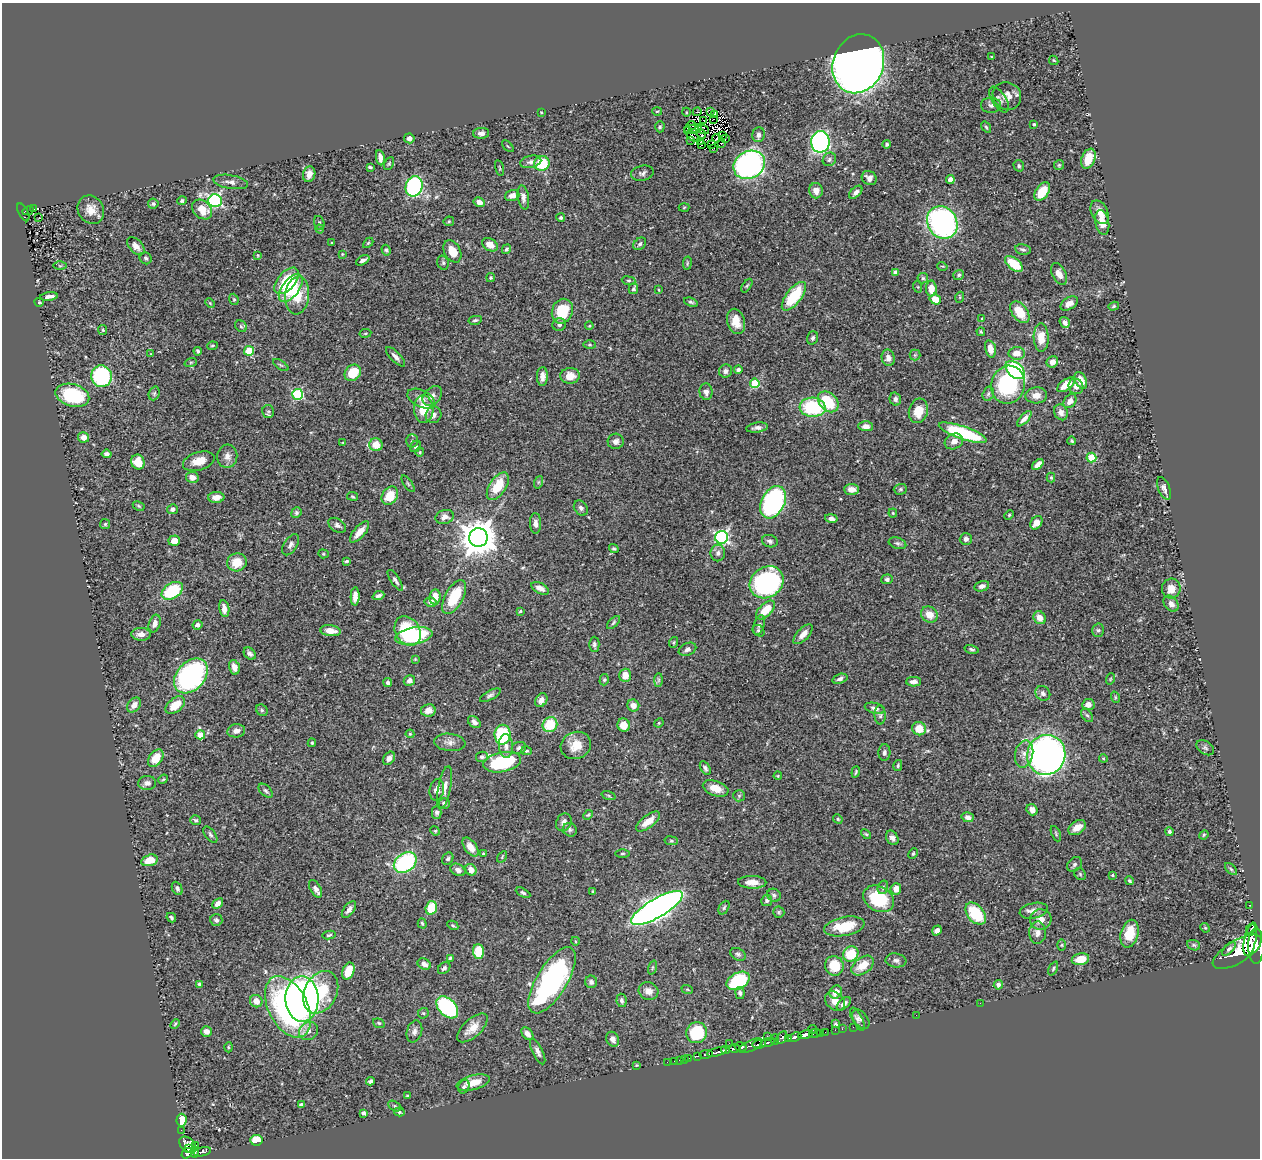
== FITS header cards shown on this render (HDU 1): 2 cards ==
NAXIS1  =                 1258
NAXIS2  =                 1156

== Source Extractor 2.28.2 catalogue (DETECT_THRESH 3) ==
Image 1258 x 1156 px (HDU 1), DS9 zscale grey, 1 PNG px = 1 image px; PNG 1262 x 1160 px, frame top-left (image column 1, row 1156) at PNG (2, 3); each listed source drawn as its Kron ellipse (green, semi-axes under 4 px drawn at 4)
Background 0.438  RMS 0.02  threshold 0.0602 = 3 sigma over >= 5 px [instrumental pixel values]
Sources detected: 496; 4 with non-positive FLUX_AUTO (blend fragments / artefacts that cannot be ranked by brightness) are neither listed nor drawn; the other 492 listed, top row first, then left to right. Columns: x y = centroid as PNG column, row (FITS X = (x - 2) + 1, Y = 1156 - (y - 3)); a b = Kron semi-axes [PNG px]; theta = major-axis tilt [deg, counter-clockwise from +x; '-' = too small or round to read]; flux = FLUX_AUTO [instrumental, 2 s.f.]
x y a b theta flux
992 57 3 2 - 0.91
1054 60 5 3 - 1.1
858 64 30 25 67 1800
1007 96 14 13 - 13
999 100 14 7 -57 6.3
991 105 10 7 -1 4.9
657 111 5 3 - 1.4
541 112 3 2 - 0.95
686 112 4 3 - 1.1
697 112 4 2 - 1.4
711 112 4 2 - 2.3
715 114 3 2 - 1.4
713 119 2 2 - 1.5
704 120 3 2 - 2
1034 124 4 3 - 1.3
692 125 5 2 - 0.3
660 127 5 4 - 2
698 127 3 2 - 2
986 127 6 3 -54 1.7
693 129 9 3 7 1.3
703 130 6 3 -20 1.9
687 131 4 2 - 1.6
481 133 8 5 2 5.2
702 135 4 3 - 0.25
723 135 2 2 - 2.1
758 135 7 6 - 6.4
693 136 7 4 -39 0.54
409 138 5 5 - 5.6
717 138 4 2 - 0.61
725 139 3 2 - 0.26
690 140 3 2 - 1.2
700 141 3 2 - 0.28
820 142 11 9 89 270
722 143 2 2 - 1.8
702 144 4 2 - 1.2
887 144 4 4 - 2.1
711 145 4 2 - 1.5
508 146 7 2 -45 1.2
713 148 3 2 - 1.1
380 158 8 4 -81 6.4
829 159 7 6 - 3.4
1088 159 10 6 67 22
531 162 11 6 13 4.9
542 163 8 7 - 61
389 164 7 4 63 1.8
749 165 16 13 30 390
1059 165 5 5 - 1.8
1019 166 6 5 - 2.5
370 167 4 2 - 2
499 168 8 3 -76 1.5
642 173 11 7 12 4.4
309 174 8 6 73 7.8
869 178 8 7 - 6.7
950 179 4 4 - 11
231 182 17 7 -10 6.8
414 186 10 8 77 200
816 191 7 7 - 8.4
856 192 8 4 44 4.7
1042 192 10 6 55 29
512 195 7 5 18 9.6
523 197 12 5 -80 5.9
182 201 4 4 - 2.7
215 201 6 6 - 250
479 202 6 4 -32 8
153 204 5 5 - 2.7
684 207 5 3 - 1.2
33 209 3 2 - 13
202 209 11 8 -46 21
91 210 15 13 -60 16
28 211 6 3 29 32
23 212 10 4 -63 58
1100 212 12 8 -63 13
39 218 3 2 - 1.5
561 218 4 4 - 2.5
449 221 5 5 - 1.7
942 222 17 14 -57 320
319 223 7 5 -73 2.3
1102 223 12 7 -80 18
320 229 4 4 - 1.5
332 243 3 3 - 1.2
368 243 6 3 44 1.5
640 244 7 5 45 3.3
490 245 8 6 -32 12
136 246 11 6 -48 8.2
506 249 5 4 - 2.5
1023 249 8 5 -9 3.2
386 250 5 4 - 2.3
452 251 12 8 -61 18
342 254 4 3 - 1.1
258 255 4 3 - 1.2
146 258 6 5 - 2.9
363 260 7 3 27 4.6
443 263 7 5 -74 2.7
687 263 7 3 82 1.5
1014 264 10 6 -38 40
60 266 6 4 0 1.8
942 266 5 3 - 1.3
895 273 4 4 - 7.4
1059 274 12 7 -62 9.7
959 275 5 4 - 2.5
491 278 4 4 - 1.5
923 278 5 5 - 2.2
287 281 16 8 49 60
629 281 7 4 -6 2.1
747 286 8 4 56 2.1
918 287 6 3 -71 1.4
291 288 16 8 52 48
633 289 5 4 - 2.7
931 289 8 5 90 15
659 290 4 3 - 1.1
297 295 19 12 84 33
794 296 17 7 52 62
49 297 9 3 8 5.4
960 297 5 3 - 1.1
234 299 6 4 -68 1.9
935 299 6 5 - 18
39 302 4 3 - 1.8
691 302 7 3 -19 2.3
210 303 5 4 - 1.5
1069 303 9 6 32 7.7
1114 306 5 4 - 1.9
562 311 12 10 68 43
1020 312 12 7 -52 30
982 319 3 3 - 1.3
475 320 7 4 12 2.5
736 321 13 9 -75 18
1065 322 6 4 -53 6.6
559 325 7 6 - 3.4
241 326 6 5 - 2.7
589 326 4 3 - 1.2
103 330 5 4 - 1.5
981 332 4 3 - 1.6
365 333 6 3 9 1.3
813 338 7 5 70 2.9
1041 338 14 7 -89 18
590 345 6 3 0 1.6
212 346 5 3 - 1.6
990 349 9 5 -76 12
198 351 4 4 - 2.3
249 351 5 4 - 56
151 353 4 2 - 0.82
1017 353 8 6 0 13
915 355 5 5 - 2.4
396 357 13 5 -45 6
888 358 8 6 -78 6.8
191 362 6 4 19 1.7
1052 362 6 5 - 9.6
281 365 9 3 -33 2
738 369 4 3 - 3
1015 370 11 7 -41 170
726 371 7 6 - 4.1
353 373 9 7 47 38
101 376 11 10 - 160
542 376 9 5 88 7.1
570 376 10 8 4 14
1081 380 9 5 -65 16
755 383 5 4 - 64
1008 385 19 17 74 120
1066 385 10 5 36 20
1076 386 8 7 - 5.8
706 392 8 6 -84 5
154 393 7 5 69 2.9
298 394 5 5 - 130
988 394 7 5 74 2.6
72 395 17 11 -15 90
1036 395 11 8 2 11
432 396 11 8 45 6.9
421 398 15 8 -26 8.3
895 399 6 5 - 4
1070 401 8 5 52 6.9
828 402 12 8 -45 50
813 407 13 9 -5 85
424 409 14 10 -86 29
268 411 6 6 - 2.8
918 411 12 9 75 22
1061 412 8 6 -66 6.1
434 415 8 7 - 5.6
1024 419 10 4 46 6.6
866 426 7 5 -1 5.9
757 428 11 5 8 5.3
963 433 25 6 -19 110
84 437 5 5 - 6.8
412 441 6 5 - 2.8
616 441 8 7 - 5.6
954 441 9 7 26 9.9
1072 441 4 3 - 2
343 443 4 3 - 1.1
376 445 6 6 - 21
416 446 6 5 - 2.5
420 452 4 4 - 1.4
107 454 5 4 - 5.4
227 456 12 10 85 8.2
1091 458 5 5 - 48
199 461 16 9 17 16
138 462 7 6 - 20
1038 464 7 4 41 8.2
192 477 6 5 - 7.1
1051 478 5 4 - 1.5
539 482 6 4 70 1.9
408 484 9 3 -56 2
498 486 16 8 57 37
1164 488 12 5 -68 5.4
851 489 7 5 -3 7.5
900 489 7 5 2 2.5
352 496 5 3 - 1.5
390 496 10 7 55 31
216 497 8 5 2 8.5
773 502 17 11 62 210
139 506 6 4 -28 1.9
581 508 8 6 -52 4.4
172 509 5 5 - 5
296 513 5 5 - 2.4
893 513 4 4 - 1.4
1009 515 5 4 - 1.5
445 517 9 7 19 8.2
831 518 6 4 -12 5.7
535 523 10 5 -89 6.2
1036 523 7 5 55 14
105 524 5 5 - 1.9
337 525 10 6 -34 4.8
360 532 13 5 49 16
478 537 9 9 - 3100
722 537 6 6 - 280
966 539 6 6 - 5.3
174 541 5 5 - 14
770 541 8 6 -17 4
897 543 9 5 -18 3.3
290 545 12 6 57 5.1
614 549 5 4 - 2.4
718 553 8 7 - 5
323 554 5 4 - 1.7
347 561 4 3 - 1.7
237 562 10 9 - 22
887 579 5 5 - 3.3
395 580 12 4 -57 3.7
767 582 18 15 36 230
982 586 7 5 14 4.4
540 588 9 5 -28 7.6
1171 589 10 9 - 12
172 591 12 7 32 73
355 596 9 4 88 9.5
378 596 6 4 21 3.2
435 597 7 5 82 15
454 597 18 9 62 51
431 602 6 5 - 4.9
1171 604 9 6 -50 6.6
224 609 8 5 -80 9.9
765 610 12 6 44 26
520 611 4 3 - 1.6
929 615 9 7 -35 16
1040 618 7 6 - 14
155 623 9 5 71 6.8
613 623 8 3 46 1.9
197 625 5 4 - 3.1
759 625 10 5 73 3.9
1098 630 7 6 - 3
330 631 10 5 -7 13
408 631 16 12 -58 65
759 631 6 5 - 2.3
141 634 10 6 -2 8.6
803 634 12 6 46 10
414 636 19 8 10 130
674 642 5 3 - 1.5
594 644 7 5 -89 3.7
687 649 9 6 24 4.4
972 649 7 4 -13 2.3
250 654 7 5 -43 4.2
415 659 4 4 - 1.2
234 667 7 5 -75 8.6
625 675 7 6 - 15
191 676 20 14 47 260
840 679 8 4 19 3.7
1110 679 6 3 71 1.2
409 680 6 5 - 4.5
604 680 6 4 75 2.1
658 680 7 4 90 2.4
388 682 4 4 - 4.1
914 682 7 5 1 6.4
1043 693 8 7 - 5.1
490 695 11 4 28 3.5
1115 697 6 3 -72 1.4
541 700 7 5 55 7.8
134 705 8 6 51 8.5
175 705 11 7 39 24
1088 705 6 5 - 8.2
633 706 6 6 - 8
875 708 10 5 -14 5.5
262 710 6 5 - 2.4
428 710 7 6 - 12
880 715 9 5 -88 3.4
1087 715 7 5 -52 2.5
474 722 7 5 -42 4.6
659 723 5 4 - 1.5
550 725 8 7 - 41
624 725 6 6 - 15
919 729 7 6 - 23
236 731 9 6 8 6.3
410 734 4 4 - 1.3
200 735 5 4 - 14
503 735 10 8 89 83
450 742 15 8 -6 8.2
312 743 4 3 - 1.8
576 745 15 13 23 22
506 746 12 7 -85 7.9
519 748 7 6 - 3.3
1205 748 10 6 -34 2.9
527 751 5 4 - 2
884 752 8 6 88 4.1
1024 754 14 9 77 10
1046 755 20 19 - 730
482 757 6 5 - 2.8
156 758 10 6 54 22
389 758 7 5 54 6.5
1103 758 4 3 - 1.3
502 762 19 10 11 110
898 765 5 4 - 1.8
705 768 7 4 -58 3
856 772 6 3 70 1.8
778 776 4 3 - 1.2
163 779 5 4 - 1.5
147 783 9 7 3 5.5
444 788 22 6 79 11
716 788 13 7 -19 17
437 790 11 7 78 9
266 791 8 5 -44 2.8
609 796 7 3 -19 1.7
739 796 6 5 - 2.3
444 803 5 5 - 4.4
1032 810 6 5 - 7.9
437 812 6 5 - 3.3
588 815 6 3 44 1.5
968 817 6 5 - 5.3
838 819 5 4 - 1.6
196 820 5 5 - 2.3
648 821 14 6 37 17
564 822 9 7 65 6.3
1077 828 9 6 33 11
570 830 7 6 - 3.1
435 831 5 4 - 1.6
1169 832 4 4 - 2.6
866 834 6 3 -44 1.5
1056 834 8 4 -65 2
210 835 9 5 -52 3
1204 835 5 4 - 1.5
892 838 8 5 -60 5.1
671 841 7 3 -7 1.9
470 847 11 6 -55 12
622 853 7 3 0 1.8
913 853 5 3 - 1.6
483 854 3 3 - 1.5
502 857 6 4 59 1.7
448 859 6 5 - 2.7
149 860 8 5 16 18
405 862 12 9 35 140
1075 864 8 6 45 3.5
1231 869 7 4 -45 2.6
458 870 8 6 -26 5.4
471 870 6 5 - 8.8
1080 874 6 5 - 2
1112 875 4 3 - 1.5
1129 881 4 3 - 1.9
752 882 14 6 -2 12
883 887 7 5 75 2.9
177 888 7 5 -63 3.3
316 889 10 5 -60 5.7
896 889 6 5 - 10
593 891 3 3 - 1.5
523 893 8 4 -29 2.6
774 895 7 6 - 3.4
879 899 16 12 -29 69
767 901 5 5 - 3.2
218 903 6 4 42 6.9
1250 905 3 2 - 6.4
431 908 7 5 75 39
657 908 29 9 31 1000
724 908 7 4 63 2.5
349 910 10 5 54 5.9
1034 911 14 7 12 9.7
779 912 5 5 - 2
976 914 13 8 -50 64
171 918 5 3 - 2.5
1041 919 11 10 - 13
216 920 6 6 - 3.9
422 923 5 4 - 1.9
453 925 6 4 -30 1.7
844 926 20 9 11 39
1205 928 5 4 - 1.4
1251 928 6 4 48 110
937 930 5 4 - 6.2
1037 933 11 8 87 8.2
1130 934 14 8 74 36
329 935 6 4 11 2.2
1250 940 16 6 78 1300
575 941 4 3 - 1.3
1062 945 5 3 - 1.3
1194 945 7 5 -22 2.3
1256 946 18 8 -90 1600
1229 949 9 4 47 3.6
478 951 7 5 -87 35
1237 952 27 11 31 2300
738 954 8 5 -28 3.2
851 954 8 7 - 48
450 958 4 3 - 2.1
1080 959 9 6 12 24
896 960 10 7 -7 4.7
424 964 7 5 -28 6.8
863 965 13 8 36 22
834 966 10 9 - 32
652 967 7 3 71 1.6
444 968 7 5 41 3.3
1053 968 7 4 64 2.1
348 971 9 6 68 24
552 980 38 15 59 280
738 981 12 8 29 100
591 982 6 6 - 4.4
200 984 4 3 - 3.2
998 985 5 4 - 4.2
687 989 6 3 -19 1.4
649 991 10 8 -25 11
321 992 22 16 62 67
836 992 7 6 - 13
740 993 6 4 -80 3
302 999 22 16 -88 610
622 1000 7 5 -80 3.7
256 1001 6 6 - 12
835 1001 11 8 -45 13
980 1003 2 2 - 3.5
844 1004 8 5 43 5.2
288 1007 33 19 -62 260
447 1007 13 8 -46 190
423 1013 5 5 - 2.1
916 1015 2 2 - 31
857 1019 13 5 -63 4.4
861 1019 11 7 -52 4.7
379 1023 6 4 -21 1.8
175 1024 5 3 - 1.7
836 1024 4 4 - 1.9
853 1027 2 2 - 6.9
472 1028 19 9 42 16
812 1029 4 3 - 11
842 1029 2 2 - 5.4
835 1030 2 2 - 8.2
207 1031 5 5 - 7
308 1031 10 8 37 8
414 1031 11 7 71 6
825 1032 2 2 - 7.2
697 1033 10 10 - 74
815 1033 6 3 13 36
820 1033 2 2 - 8.8
527 1034 7 5 -50 7.2
805 1035 8 4 12 540
767 1036 2 2 - 7.9
782 1037 7 4 59 110
795 1037 7 4 21 410
613 1039 8 6 -65 5.9
788 1039 3 3 - 64
775 1040 5 3 - 91
768 1042 7 4 16 150
729 1043 2 2 - 15
759 1044 7 3 9 160
751 1046 13 5 25 210
228 1047 5 3 - 1.4
740 1047 6 4 -12 500
735 1049 6 3 -2 220
726 1050 4 4 - 240
538 1051 14 5 -64 5.8
717 1052 10 3 15 480
706 1054 7 3 9 65
698 1056 3 2 - 36
689 1058 4 2 - 19
684 1059 2 2 - 3.4
679 1060 2 2 - 4.7
674 1061 2 2 - 1.4
667 1062 2 2 - 5.6
637 1065 3 3 - 1
370 1081 4 3 - 3
473 1082 17 7 15 21
464 1087 7 5 63 3.2
407 1096 3 3 - 1.3
301 1105 4 3 - 3.5
395 1106 7 4 -27 2.3
399 1112 5 4 - 2.2
363 1113 4 3 - 4.8
181 1120 6 5 - 20
181 1130 2 2 - 4.7
256 1140 6 5 - 24
188 1145 10 6 -41 290
196 1145 3 2 - 2
189 1149 3 3 - 98
195 1152 6 3 -86 91
202 1152 9 3 14 70
187 1153 6 4 37 210
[4 non-positive-flux detections neither listed nor drawn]